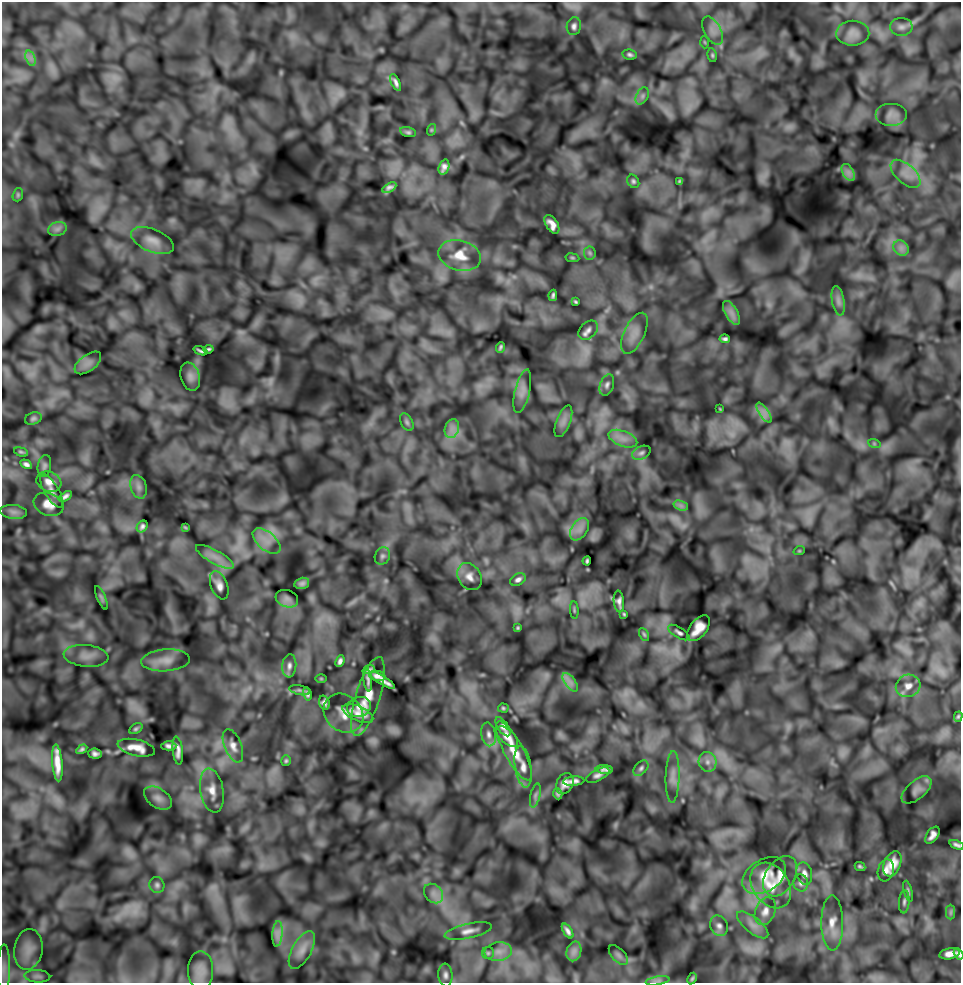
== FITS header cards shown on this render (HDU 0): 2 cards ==
NAXIS1  =                  959 /
NAXIS2  =                  981 /

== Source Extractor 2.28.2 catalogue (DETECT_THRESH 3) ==
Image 959 x 981 px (HDU 0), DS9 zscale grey, 1 PNG px = 1 image px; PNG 963 x 985 px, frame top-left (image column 1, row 981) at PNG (2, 2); each listed source drawn as its Kron ellipse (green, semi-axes under 4 px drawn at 4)
Background 238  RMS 11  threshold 33.2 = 3 sigma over >= 5 px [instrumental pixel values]
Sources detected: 163; all 163 listed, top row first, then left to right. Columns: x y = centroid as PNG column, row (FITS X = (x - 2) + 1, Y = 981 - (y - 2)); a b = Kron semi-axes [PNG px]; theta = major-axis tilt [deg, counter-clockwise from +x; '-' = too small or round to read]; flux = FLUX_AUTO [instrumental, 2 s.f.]
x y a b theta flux
574 26 9 7 80 2700
901 27 11 9 1 3500
713 31 16 8 -61 6100
853 33 16 12 0 6400
705 42 6 4 -88 880
630 55 7 5 -10 1800
712 55 7 4 -80 1200
30 58 8 4 -71 2600
396 82 9 4 -65 2400
642 96 9 6 61 2400
891 114 16 11 0 5900
431 130 6 3 72 690
408 132 8 5 -15 1500
444 167 8 5 70 3000
848 172 9 5 -59 3000
906 174 18 9 -42 8600
633 181 7 5 -56 1600
679 181 4 2 - 790
389 188 7 4 31 2400
18 195 7 5 71 1100
552 224 10 6 -59 5100
57 229 9 7 16 2900
152 241 23 11 -23 8500
901 248 8 7 - 3300
590 253 6 6 - 1400
460 255 21 15 -14 14000
572 258 7 3 -8 820
553 295 5 3 - 1500
838 301 15 6 -79 3500
576 302 4 3 - 970
731 313 13 6 -60 4100
588 330 11 7 44 3600
634 333 22 10 64 8300
725 339 5 4 - 1700
500 347 5 3 - 1300
208 349 5 3 - 1200
200 351 7 2 -20 1400
88 363 15 8 36 4900
190 376 14 9 -73 4000
607 385 11 7 71 2700
522 391 22 7 77 5300
720 409 3 2 - 580
764 413 12 4 -57 3400
33 418 8 6 19 1900
563 421 17 7 68 4700
407 422 9 6 -61 1900
452 429 9 7 70 4400
623 439 15 7 -21 6500
874 443 6 4 -19 1000
21 452 7 4 -15 1300
641 453 10 6 23 2300
26 464 6 4 -30 2400
44 466 11 6 79 2400
49 482 13 9 -20 5600
138 487 12 8 -73 3600
51 491 19 7 -59 5300
65 496 7 4 33 2600
49 504 15 11 -21 7900
681 506 7 4 -19 2100
13 512 13 7 -6 3600
142 526 6 5 - 2300
185 527 4 2 - 800
580 529 12 8 55 5400
267 541 17 9 -41 8400
799 551 6 3 18 650
382 556 9 7 62 2300
215 557 21 6 -29 7500
587 561 4 3 - 1200
469 577 14 11 -56 6400
518 580 8 5 30 2500
302 583 7 5 15 2300
219 585 15 8 -69 4900
101 598 13 4 -67 1800
287 599 11 8 -18 3100
619 601 11 5 -84 2900
574 610 9 3 -85 960
624 614 4 3 - 870
518 628 3 3 - 870
698 628 15 8 51 8900
679 633 12 5 -31 2200
644 634 7 4 -62 1200
86 656 22 11 -5 8200
166 660 24 11 4 8300
340 661 6 4 68 2400
289 666 12 7 84 3300
369 670 6 4 21 2100
377 676 8 5 -10 3200
321 679 6 4 0 730
368 680 11 3 -82 2700
382 680 15 4 -31 5400
570 682 11 5 -55 3500
908 686 12 11 - 5800
300 690 10 5 -13 1600
307 694 6 4 -77 1900
368 696 41 12 73 15000
324 702 7 5 -72 2600
359 707 12 10 17 5200
503 708 5 4 - 1100
343 713 21 18 -42 11000
358 713 16 7 -23 6100
958 717 5 3 - 1000
503 727 11 5 -56 3300
136 729 7 4 31 1600
489 734 12 7 -78 3700
507 737 13 7 -43 5500
169 746 7 4 -1 2600
233 746 17 8 -68 6000
136 748 19 8 -13 9600
82 749 6 4 33 1700
178 751 14 5 -84 4300
514 751 33 9 -62 14000
95 754 7 5 -4 2800
286 761 5 5 - 1200
708 762 10 9 - 4300
57 763 18 5 -85 9900
523 767 21 8 -81 6400
641 768 9 6 47 2000
604 769 8 4 -3 2600
598 775 13 5 27 2900
673 777 26 7 88 6100
574 781 11 4 5 3300
565 784 11 8 62 5300
916 790 18 9 40 4600
212 791 22 11 -80 9300
558 794 5 4 - 1600
535 795 12 5 76 2400
158 798 15 9 -33 5100
932 835 9 5 56 3800
957 845 7 3 -23 2100
892 864 13 8 68 9000
860 866 5 3 - 1200
886 870 11 8 74 4100
804 874 11 7 -77 4000
764 876 24 16 32 14000
780 876 22 14 57 8600
801 883 8 7 - 2400
157 885 8 7 - 2100
771 885 25 18 -56 18000
908 891 10 4 -76 1500
433 893 11 8 -45 5000
904 902 11 5 86 2300
765 911 14 10 68 5700
951 912 7 4 89 1500
832 923 27 11 -89 9900
753 925 19 7 -39 6300
719 926 10 8 -65 3500
468 931 24 7 12 6000
568 931 8 4 -57 2700
277 934 13 5 85 4000
28 949 20 14 81 10000
302 950 21 9 61 7100
574 951 10 7 74 3500
498 952 14 9 7 6200
488 953 6 6 - 1600
950 954 10 5 11 5300
959 954 6 4 -58 2000
618 955 12 6 -47 2500
4 969 25 6 89 5600
201 971 19 12 -89 7800
445 975 11 7 -86 3100
37 976 13 6 -4 2700
692 979 6 4 63 1100
657 981 12 3 9 1800
At the frame edge (FLAGS 8, measured only in part): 2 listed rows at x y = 957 845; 959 954